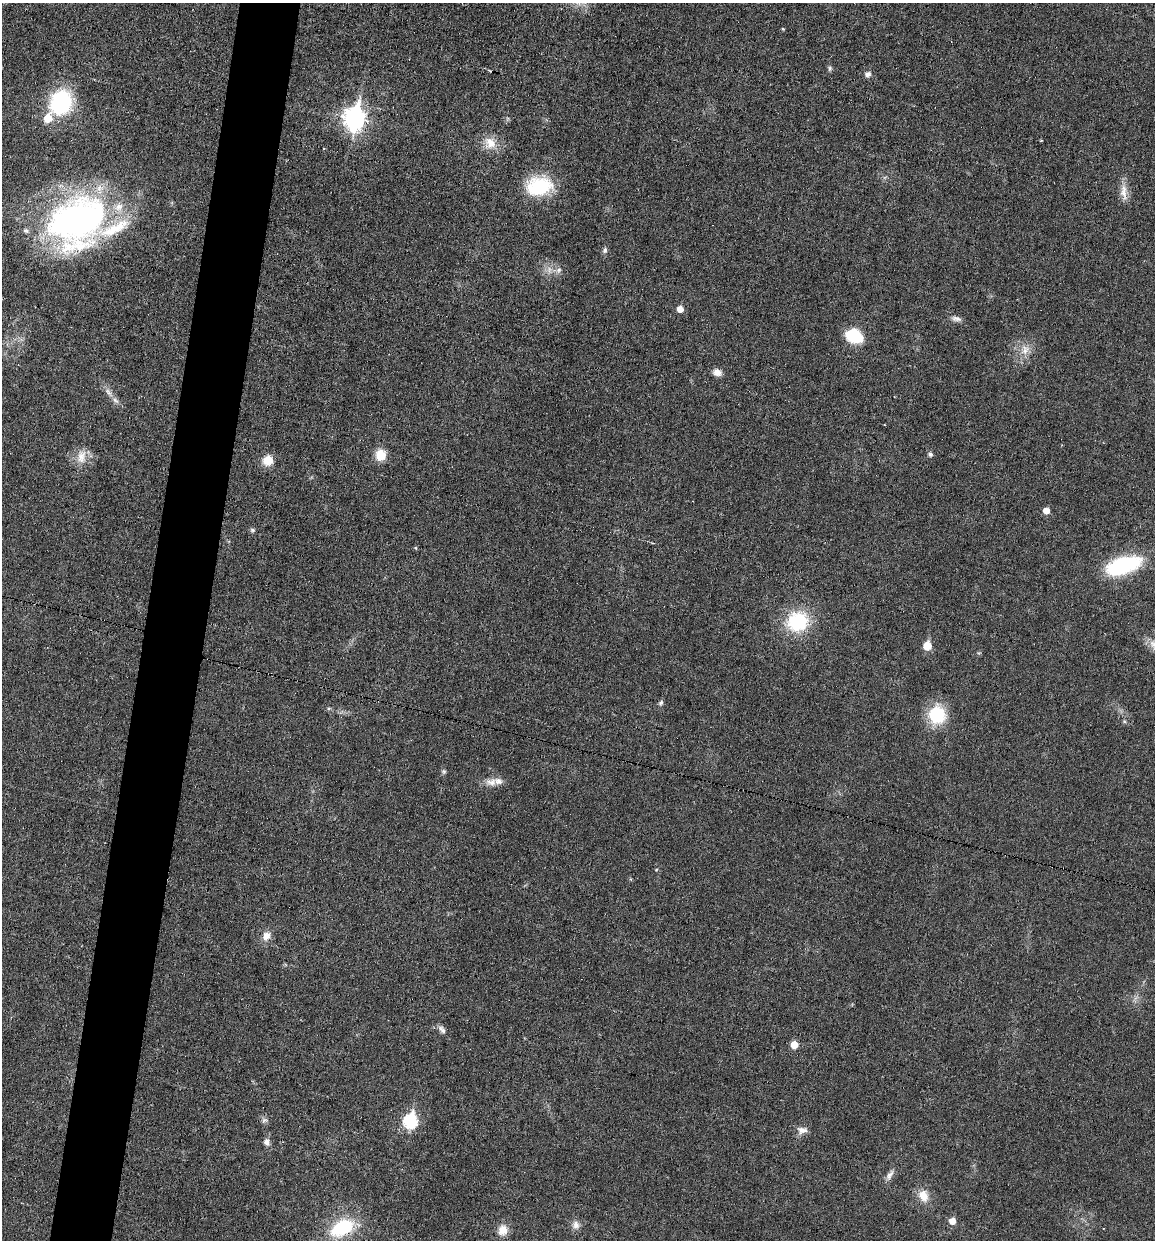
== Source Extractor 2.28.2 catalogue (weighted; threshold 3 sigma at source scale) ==
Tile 7 of 4 x 4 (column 3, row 2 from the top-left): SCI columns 2424-3576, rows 2476-3713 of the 4970 x 4950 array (HDU 1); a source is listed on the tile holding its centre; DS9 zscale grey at full resolution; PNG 1157 x 1242 px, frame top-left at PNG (2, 3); no overlay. Shown black and unused: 5% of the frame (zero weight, under 3 of 6 exposures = <1% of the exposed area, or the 3 px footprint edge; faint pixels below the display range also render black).
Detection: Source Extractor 2.28.2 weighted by HDU 2 'WHT'; one run over the whole footprint, this tile lists its part. Background 0.0336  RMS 0.004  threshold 0.0165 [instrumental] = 3 sigma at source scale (4.09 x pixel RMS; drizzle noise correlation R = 1.36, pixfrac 0.8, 0.05/0.05 arcsec/px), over >= 5 px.
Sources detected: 55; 1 inside a brighter object's white glare — not listed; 5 inside a brighter listed object's ellipse — not listed separately; the other 49 listed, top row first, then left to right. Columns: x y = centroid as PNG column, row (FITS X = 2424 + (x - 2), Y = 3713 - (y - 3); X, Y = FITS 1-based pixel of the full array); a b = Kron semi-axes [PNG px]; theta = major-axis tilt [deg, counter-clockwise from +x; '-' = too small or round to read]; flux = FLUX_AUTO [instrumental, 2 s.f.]
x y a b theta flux
783 29 4 3 - 0.37
830 68 8 5 81 0.78
868 74 7 6 - 1.7
61 103 23 20 65 38
355 118 11 8 82 220
490 143 18 17 - 6
539 186 31 22 7 21
1124 192 25 9 -85 4.2
78 220 64 52 55 140
605 250 8 6 81 1.1
549 270 12 8 -82 2.6
559 270 8 6 22 1.2
680 309 6 5 - 3.7
956 319 13 7 -10 1.7
854 336 14 10 -23 20
1025 350 17 12 64 4.9
717 372 10 7 -14 2.8
108 392 18 6 -50 2.7
930 454 5 5 - 1.1
381 455 12 11 - 6.2
81 457 21 13 81 5.4
268 460 10 10 - 6.2
1046 511 5 5 - 3.6
252 530 6 5 - 0.74
416 548 5 3 - 0.39
1123 565 37 17 17 34
797 622 24 21 24 25
927 646 6 5 - 9.7
978 653 6 5 - 0.51
661 703 6 5 - 1
329 708 6 4 18 0.54
937 715 22 20 -88 17
444 771 7 6 - 0.76
491 782 18 11 -2 3.8
656 870 5 3 - 0.33
630 879 6 3 -70 0.4
266 936 10 8 58 3.6
442 1029 12 7 -54 1.6
794 1045 6 6 - 6.1
264 1120 8 7 - 1.2
410 1121 8 7 - 51
802 1130 14 10 11 2.7
267 1142 9 8 - 1.8
890 1175 17 7 60 2.1
923 1196 15 12 -69 5.7
952 1221 6 6 - 3.9
576 1225 12 10 -78 2.3
342 1228 27 17 29 23
503 1230 12 11 - 4.8